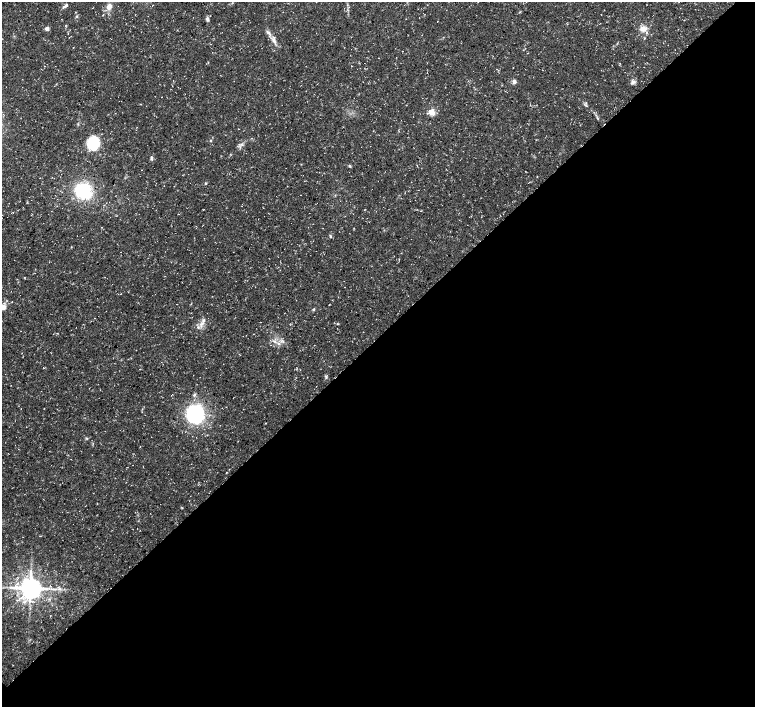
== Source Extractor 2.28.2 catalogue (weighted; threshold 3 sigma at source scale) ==
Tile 12 of 4 x 4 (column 4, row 3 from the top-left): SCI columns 4517-6022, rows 1566-2974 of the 6028 x 6015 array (HDU 1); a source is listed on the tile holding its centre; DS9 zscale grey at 2 x 2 block average (1 PNG px = mean of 2 x 2 image px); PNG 757 x 709 px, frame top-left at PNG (2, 2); no overlay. Shown black and unused: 52% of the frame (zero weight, under 3 of 5 exposures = <1% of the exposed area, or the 3 px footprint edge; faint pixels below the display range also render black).
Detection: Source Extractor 2.28.2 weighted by HDU 2 'WHT'; one run over the whole footprint, this tile lists its part. Background 0.0424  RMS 0.0026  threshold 0.0117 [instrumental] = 3 sigma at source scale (4.5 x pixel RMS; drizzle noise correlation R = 1.50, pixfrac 1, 0.0396/0.0396 arcsec/px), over >= 5 px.
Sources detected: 41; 3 inside a brighter listed object's ellipse — not listed separately; the other 38 listed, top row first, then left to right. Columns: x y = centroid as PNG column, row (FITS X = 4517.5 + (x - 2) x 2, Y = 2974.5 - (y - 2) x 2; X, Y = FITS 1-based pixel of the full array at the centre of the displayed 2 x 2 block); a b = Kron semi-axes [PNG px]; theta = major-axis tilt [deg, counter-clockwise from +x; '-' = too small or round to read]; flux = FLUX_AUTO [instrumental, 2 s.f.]
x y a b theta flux
66 5 8 3 41 1.7
109 7 8 6 70 3.6
77 16 4 3 - 0.67
207 19 5 4 - 1.4
47 28 4 3 - 2.7
643 28 10 7 10 4.2
268 32 7 4 -37 1.8
68 33 2 2 - 0.3
644 38 3 2 - 0.45
274 41 7 4 -63 2.1
514 81 6 4 -84 1.9
633 82 6 5 - 1.7
432 112 3 3 - 21
210 141 3 3 - 0.54
93 143 11 9 68 28
242 145 4 2 - 0.69
151 158 6 3 87 1
350 166 4 3 - 0.78
206 183 3 3 - 0.61
83 191 13 12 - 40
421 211 4 2 - 0.28
13 213 2 2 - 0.23
330 236 4 3 - 0.72
3 307 8 7 - 3.2
314 309 4 3 - 0.7
203 320 5 4 - 1.6
337 324 3 2 - 0.42
198 327 4 3 - 1.1
274 341 6 2 -32 1.1
283 341 5 2 - 0.94
326 377 5 3 - 0.93
195 414 23 23 - 41
265 423 2 2 - 0.3
86 438 3 2 - 0.44
182 507 3 2 - 0.3
50 586 3 2 - 0.44
31 588 5 5 - 840
59 589 6 2 -15 1
Isophote crosses this tile's border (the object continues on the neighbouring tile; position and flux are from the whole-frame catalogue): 1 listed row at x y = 3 307
Diffuse or blended objects may show on this block-average render without a row.